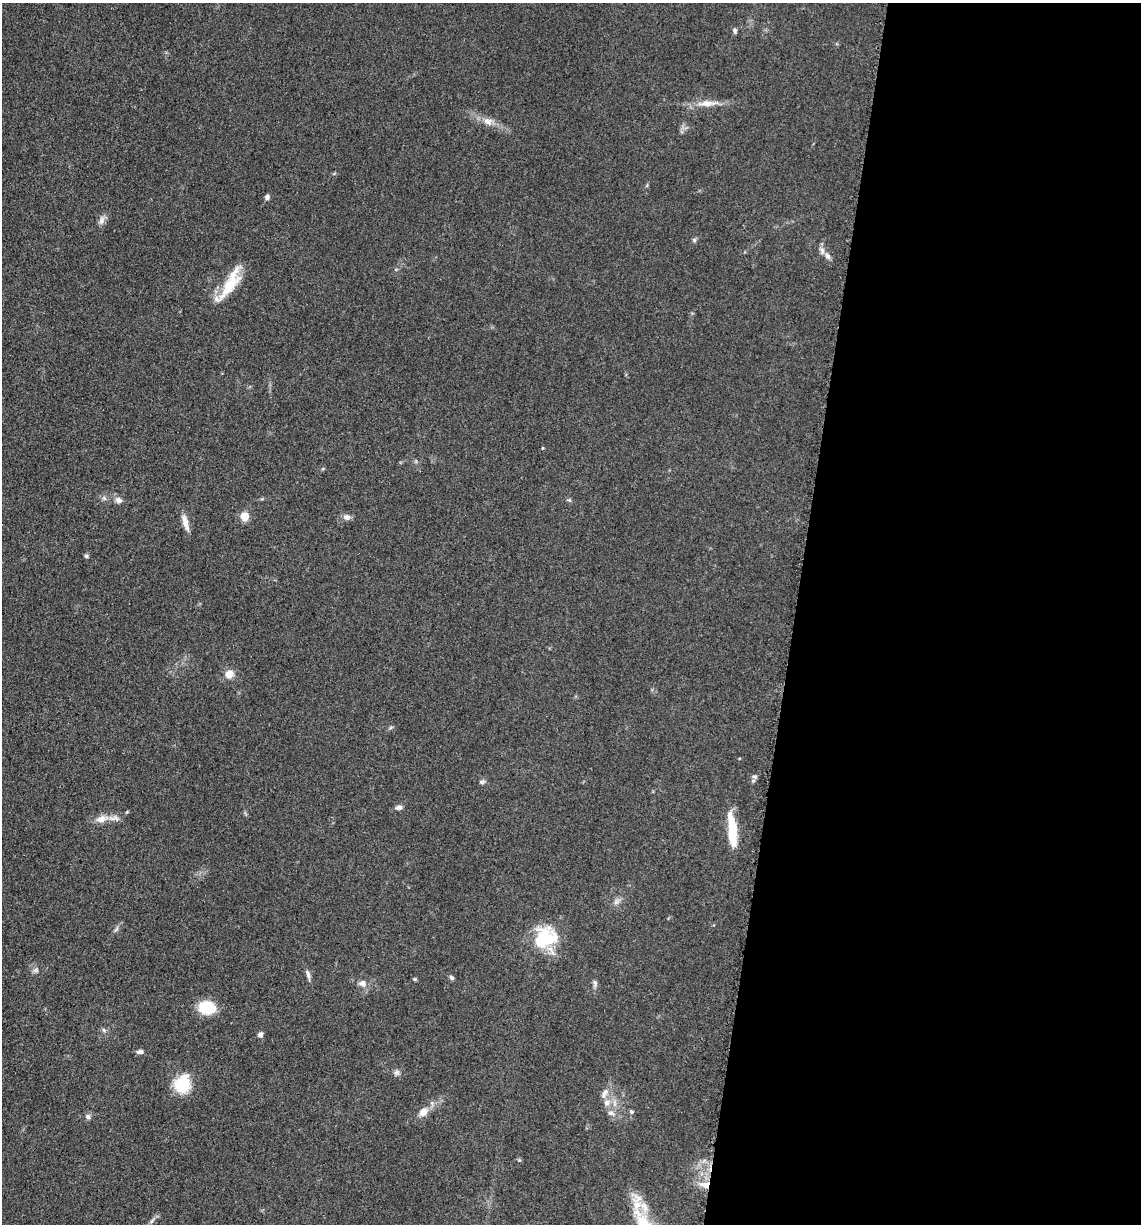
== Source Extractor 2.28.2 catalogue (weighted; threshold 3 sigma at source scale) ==
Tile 12 of 4 x 4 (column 4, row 3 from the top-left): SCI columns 3664-4802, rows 1243-2464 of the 4980 x 4922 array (HDU 1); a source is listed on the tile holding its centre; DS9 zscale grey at full resolution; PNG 1143 x 1226 px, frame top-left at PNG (2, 3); no overlay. Shown black and unused: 30% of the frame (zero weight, under 3 of 5 exposures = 4% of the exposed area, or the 3 px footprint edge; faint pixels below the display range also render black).
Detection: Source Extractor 2.28.2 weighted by HDU 2 'WHT'; one run over the whole footprint, this tile lists its part. Background 0.0564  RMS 0.0058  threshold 0.0261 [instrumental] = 3 sigma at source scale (4.5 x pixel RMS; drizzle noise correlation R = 1.50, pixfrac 1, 0.05/0.05 arcsec/px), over >= 5 px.
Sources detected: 47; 2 inside a brighter listed object's ellipse — not listed separately; the other 45 listed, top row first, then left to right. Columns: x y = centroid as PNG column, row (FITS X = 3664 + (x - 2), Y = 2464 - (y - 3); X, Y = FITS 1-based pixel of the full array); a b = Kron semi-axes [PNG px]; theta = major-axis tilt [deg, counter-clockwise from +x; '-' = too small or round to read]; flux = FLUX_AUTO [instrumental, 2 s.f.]
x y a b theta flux
735 30 7 5 -70 1.2
707 103 33 8 4 7.8
488 121 13 9 -34 4.4
267 197 6 6 - 1.6
102 220 13 7 77 2.8
694 240 6 5 - 1
822 251 12 6 -72 2.4
230 285 49 12 56 19
542 448 5 3 - 0.45
118 500 9 7 -22 2.7
569 500 6 4 -42 0.87
244 516 5 5 - 23
347 517 10 7 -8 2.5
185 523 22 6 -75 5.2
86 556 5 4 - 0.93
229 674 10 9 - 5
391 727 6 4 20 0.82
755 777 7 6 - 1.4
482 782 6 6 - 1.4
399 807 9 6 10 1.9
101 819 18 10 16 6.4
732 832 37 9 -84 20
616 902 9 5 65 2
116 929 12 3 57 1.4
545 938 29 25 32 31
36 970 8 6 16 1.6
308 974 14 5 -77 2.2
451 977 7 5 -46 1.2
415 979 5 4 - 0.85
363 983 9 7 -27 3.1
595 983 11 5 -87 1.6
207 1008 14 11 -8 23
104 1030 7 5 -47 1.2
260 1034 6 5 - 2.2
140 1052 9 6 2 1.7
397 1072 8 7 - 1.7
182 1084 14 12 68 28
604 1093 16 7 64 3.6
607 1103 10 8 34 3.6
423 1112 9 7 47 5.1
631 1112 5 5 - 0.98
611 1113 10 7 -18 2.4
88 1116 7 6 - 1.8
705 1185 15 8 -14 6.4
152 1221 11 3 55 1.4
Overlapping masked pixels (flux is a lower limit): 1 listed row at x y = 705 1185